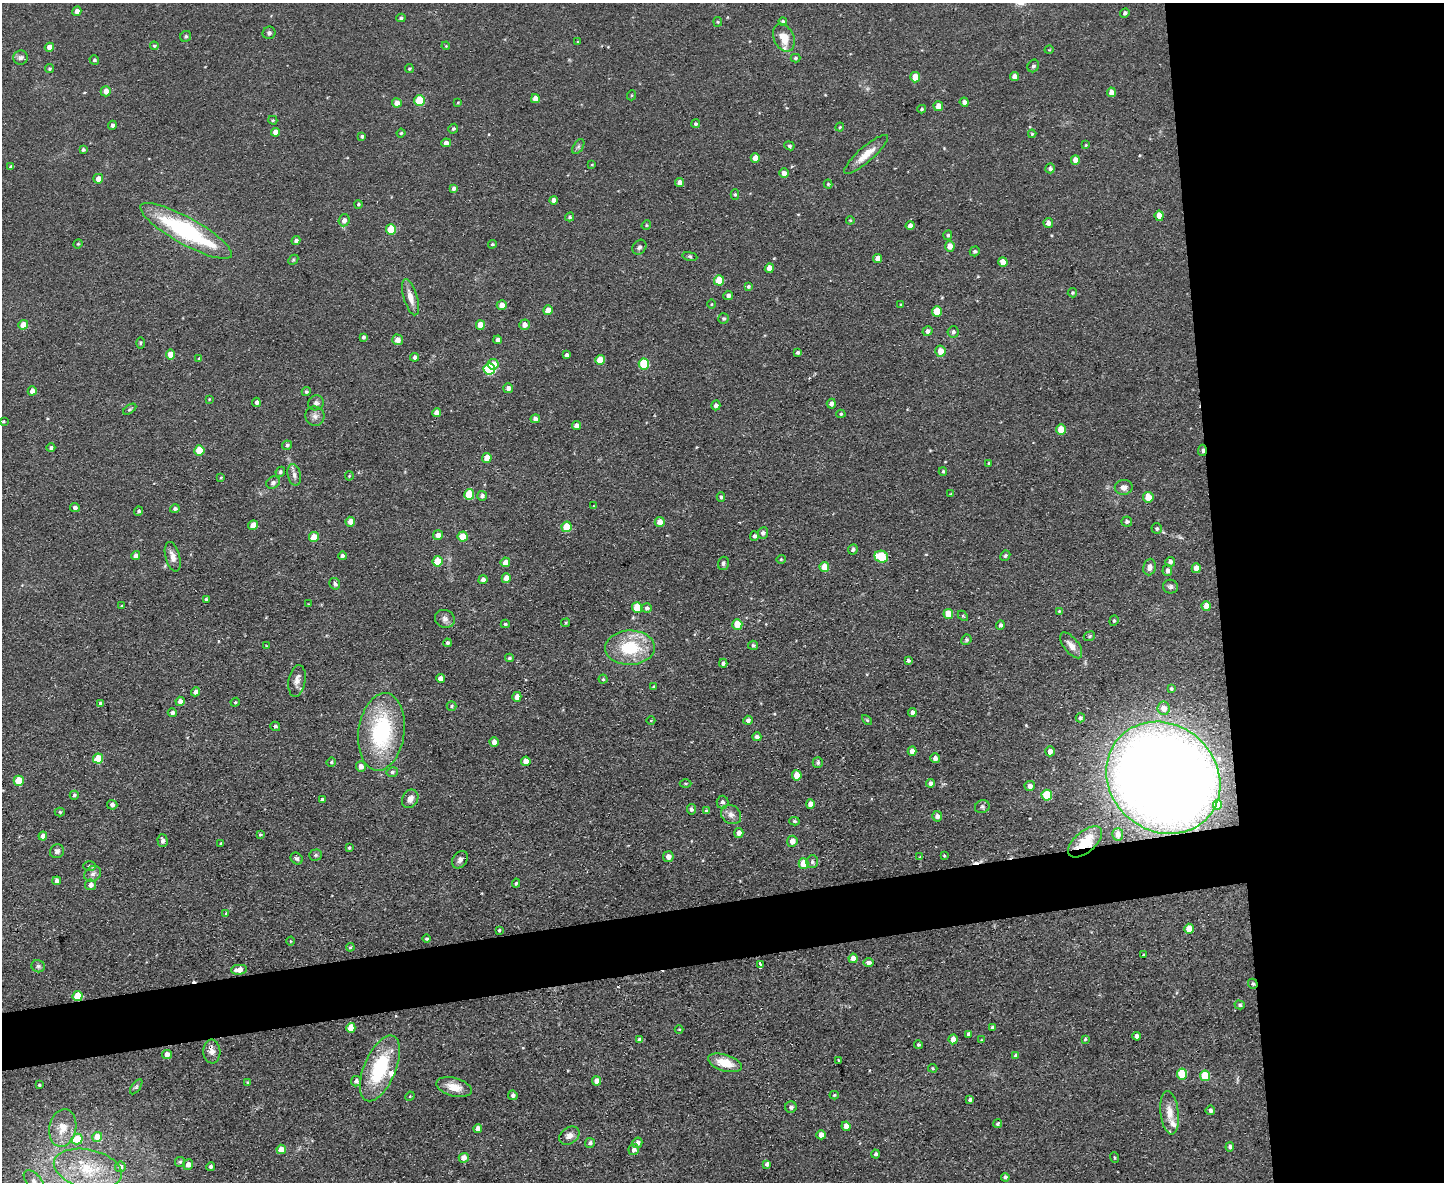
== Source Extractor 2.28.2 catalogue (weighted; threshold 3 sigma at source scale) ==
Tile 6 of 3 x 4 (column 3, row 2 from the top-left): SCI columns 3122-4563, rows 2359-3538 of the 4693 x 4717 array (HDU 1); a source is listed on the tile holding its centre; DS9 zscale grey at full resolution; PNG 1446 x 1184 px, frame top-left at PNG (2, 3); each listed source drawn as its Kron ellipse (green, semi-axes under 4 px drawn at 4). Shown black and unused: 20% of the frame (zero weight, under 2 of 3 exposures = <1% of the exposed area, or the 3 px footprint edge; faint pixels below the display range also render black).
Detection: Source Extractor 2.28.2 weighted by HDU 2 'WHT'; one run over the whole footprint, this tile lists its part. Background 0.0555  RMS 0.0087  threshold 0.039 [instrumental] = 3 sigma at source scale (4.5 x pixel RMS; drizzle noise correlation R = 1.50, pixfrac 1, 0.05/0.05 arcsec/px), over >= 5 px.
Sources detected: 358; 3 cosmic-ray / hot-pixel residue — neither listed nor drawn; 6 inside a brighter listed object's ellipse — not listed separately; the other 349 listed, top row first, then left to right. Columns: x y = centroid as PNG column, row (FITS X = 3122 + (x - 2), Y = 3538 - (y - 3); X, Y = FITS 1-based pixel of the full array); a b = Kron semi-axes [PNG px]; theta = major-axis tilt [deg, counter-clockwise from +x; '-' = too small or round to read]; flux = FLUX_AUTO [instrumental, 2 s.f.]
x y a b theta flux
77 11 5 4 - 4.7
1125 13 5 4 - 2
401 18 4 4 - 1.6
718 22 5 4 - 1
783 22 4 4 - 1.7
269 33 6 6 - 2.2
186 36 6 5 - 1.5
784 38 15 10 -66 13
578 42 4 3 - 0.7
154 46 4 3 - 1.1
446 46 4 3 - 0.76
49 47 4 4 - 6.9
1049 50 5 3 - 0.68
20 58 7 7 - 2.7
795 58 5 4 - 1.6
94 60 5 4 - 1.3
1033 66 6 5 - 2.3
49 69 4 4 - 1.3
409 69 4 4 - 1.2
915 77 5 5 - 14
1015 77 4 4 - 5.8
106 91 5 5 - 6
1111 92 5 4 - 5.9
632 95 5 3 - 0.78
535 99 4 4 - 6.8
419 101 5 5 - 33
964 102 4 4 - 3.2
397 103 5 4 - 6
458 103 4 3 - 0.89
938 106 5 5 - 7.7
922 109 4 3 - 1
273 120 4 3 - 0.98
695 124 4 4 - 1.3
112 125 4 4 - 2.3
840 127 4 3 - 1
453 129 5 4 - 1.5
275 132 4 4 - 5.5
401 133 4 4 - 1.1
1032 134 4 4 - 1.1
362 136 4 4 - 1.3
446 143 5 4 - 4.5
1086 145 3 3 - 0.99
789 146 5 4 - 1.5
578 147 8 5 58 1.9
83 149 4 3 - 1.7
866 154 28 7 41 13
755 158 4 4 - 8.1
1075 160 5 4 - 7.4
592 164 4 3 - 0.66
11 167 4 4 - 2.2
1050 168 5 5 - 1.9
784 173 5 5 - 4.2
98 179 5 5 - 6.6
679 182 4 4 - 4.4
828 184 4 4 - 0.98
454 188 4 4 - 2
735 194 5 4 - 1.4
554 200 4 4 - 3
358 204 4 4 - 1.2
1159 216 5 4 - 8.4
570 217 5 4 - 1.3
344 220 6 5 - 4.1
850 220 4 4 - 0.88
1048 223 5 4 - 4
646 225 5 4 - 1
910 226 4 4 - 4.2
391 229 5 5 - 28
186 231 52 13 -29 110
948 235 5 4 - 1.6
296 241 4 4 - 2.2
78 244 5 4 - 1
492 244 4 3 - 1
950 246 5 5 - 7.4
639 247 8 6 52 2.4
975 251 5 4 - 1.6
690 256 8 4 -9 1.4
878 258 4 4 - 7.4
293 260 6 4 46 1.2
1003 262 5 4 - 8.9
769 268 5 4 - 5.9
719 280 5 5 - 21
748 286 4 4 - 1.4
1072 293 5 5 - 1.3
728 295 5 4 - 2.3
410 297 19 7 -74 8.3
711 304 4 3 - 0.73
502 305 5 5 - 6
901 305 4 3 - 1.1
548 310 5 4 - 11
937 311 5 5 - 18
724 318 5 5 - 1.6
23 325 5 4 - 11
480 325 5 4 - 9.9
524 325 5 5 - 4.3
928 331 5 5 - 2.9
953 332 5 5 - 2.3
363 337 3 3 - 1.7
397 340 5 5 - 5.4
498 340 4 4 - 4
140 343 6 3 88 0.97
940 351 5 5 - 8.6
798 352 4 3 - 1.5
170 354 5 4 - 11
567 355 4 3 - 2.3
414 357 4 4 - 2.2
199 359 4 3 - 1.6
600 360 5 5 - 14
493 364 6 5 - 9.7
644 364 5 5 - 36
489 369 6 5 - 65
508 388 5 5 - 3.8
32 391 4 4 - 5.1
306 392 4 4 - 1.5
209 399 3 3 - 0.66
256 402 4 4 - 2.6
316 403 8 7 - 3
831 404 5 4 - 3
716 405 5 4 - 3.2
130 409 7 4 35 1.4
437 413 4 4 - 5.9
841 414 4 4 - 1.2
315 416 10 9 - 4.2
535 419 4 4 - 3.2
3 421 3 3 - 0.91
576 426 4 4 - 3.9
1061 430 5 5 - 13
287 445 5 4 - 2
51 448 4 4 - 1.9
199 450 5 5 - 24
1202 450 6 3 85 2
487 458 5 5 - 12
989 463 4 3 - 0.83
943 471 4 3 - 1.3
280 472 5 4 - 1.7
294 475 11 6 -77 3.5
349 476 4 4 - 1
221 477 4 3 - 1
273 483 7 6 - 2.1
1124 487 9 7 10 5.3
469 494 5 5 - 27
951 494 3 3 - 0.67
482 496 5 5 - 2.5
721 497 4 4 - 1.5
1148 497 5 5 - 12
594 506 4 2 - 0.62
75 508 5 4 - 2.6
175 509 5 4 - 2.5
139 511 4 4 - 1.7
1127 521 5 5 - 2.2
350 522 5 4 - 6.5
660 522 5 5 - 6.4
253 525 5 4 - 10
567 527 5 5 - 23
1157 529 5 5 - 1.8
763 533 5 5 - 2.8
438 535 5 4 - 5.1
754 536 5 4 - 2.1
314 537 5 5 - 16
463 537 5 5 - 18
853 549 5 4 - 2
136 556 4 4 - 5.1
342 556 4 4 - 2
1005 556 5 4 - 1.6
173 557 15 7 -75 6.6
881 557 7 6 - 34
781 559 4 4 - 0.98
438 561 5 5 - 19
505 562 5 4 - 6
1170 562 5 5 - 2.8
723 563 6 5 - 2.3
824 567 5 5 - 12
1149 567 8 6 82 3.6
1196 568 5 4 - 7.9
1167 570 6 5 - 3.3
506 578 5 4 - 7.4
483 580 5 4 - 2.9
335 584 6 5 - 1.7
1170 587 7 7 - 2.4
206 599 3 3 - 1.1
309 604 4 3 - 0.63
122 606 4 3 - 0.96
1206 606 5 4 - 10
637 608 5 5 - 24
647 608 5 5 - 2.3
1059 611 4 4 - 0.82
948 614 5 5 - 14
963 616 6 4 -45 1.1
445 619 10 9 - 4.1
1114 621 5 4 - 1.3
566 623 4 3 - 0.88
505 624 4 4 - 1.3
737 624 5 5 - 16
1000 625 5 4 - 2.4
1089 636 6 4 22 1.2
966 640 5 5 - 1.7
447 643 4 4 - 1.7
753 645 5 4 - 1.7
1071 645 15 7 -52 6.5
266 646 3 3 - 0.75
630 648 25 17 1 42
509 658 4 3 - 1.6
908 661 4 3 - 1.8
723 663 4 4 - 2
441 678 4 4 - 4.6
603 679 4 4 - 1.4
297 681 16 8 80 5.8
654 687 4 4 - 1.1
1171 689 4 3 - 1.5
195 692 5 4 - 3.7
517 697 5 4 - 5.5
180 701 5 4 - 4.9
235 702 5 4 - 0.95
100 703 4 4 - 1.6
451 706 5 4 - 1.4
1164 708 7 6 - 7
172 713 4 4 - 2.8
912 713 4 4 - 3
1080 718 4 4 - 1.8
651 720 4 3 - 0.66
748 720 5 4 - 2.9
867 720 6 3 -45 1.1
275 726 5 4 - 1.7
381 732 39 23 82 90
757 737 4 4 - 2.9
494 742 4 4 - 4.5
912 751 4 4 - 5.8
1050 751 5 4 - 4.8
935 758 5 4 - 3.5
98 759 5 5 - 24
526 761 5 4 - 7.8
331 762 5 4 - 1.3
818 763 5 5 - 1.9
361 766 5 5 - 4.8
392 772 6 4 15 1.8
797 775 5 5 - 14
1163 778 60 53 -41 1700
19 781 5 5 - 21
685 783 6 3 0 0.99
931 783 4 4 - 3.3
1030 786 5 5 - 4.5
74 795 5 4 - 1.4
1047 795 5 5 - 32
322 799 4 3 - 1.7
410 799 10 7 59 5.2
722 802 6 6 - 2.7
810 804 4 4 - 4.6
112 805 5 5 - 2.8
1217 805 5 4 - 12
982 807 7 6 - 2
691 809 5 4 - 2.3
706 810 4 4 - 1.5
60 812 5 4 - 1.3
731 815 11 9 -39 5
937 816 5 5 - 3.7
794 821 5 4 - 1.5
739 833 5 4 - 4.8
260 834 4 3 - 0.97
1118 834 6 5 - 3.7
43 836 4 4 - 5.3
162 841 6 5 - 3.1
792 841 5 5 - 7.1
1085 842 20 10 41 17
221 843 4 3 - 0.72
349 848 4 3 - 1.4
57 851 7 6 - 2.6
316 855 6 5 - 1.4
944 856 3 3 - 0.84
668 857 5 5 - 5.7
920 857 4 3 - 0.97
297 859 6 5 - 2.1
460 860 9 7 55 3.4
812 862 6 6 - 2.4
803 863 5 5 - 17
89 866 6 5 - 1.5
93 874 9 7 36 3.5
57 881 4 4 - 3.9
516 883 4 4 - 1.2
90 885 5 5 - 4.8
226 913 4 4 - 1.2
1189 929 5 5 - 16
499 930 3 3 - 1.1
426 939 4 4 - 1.1
291 941 4 3 - 0.67
350 947 4 3 - 1.1
1143 955 3 2 - 0.61
853 958 4 4 - 6.4
869 962 5 4 - 3.3
760 965 4 3 - 12
38 966 7 6 - 2
239 970 8 5 6 7.9
1253 984 5 4 - 1.4
78 996 5 5 - 23
1240 1005 5 4 - 1.6
992 1027 3 3 - 2
351 1028 5 4 - 12
679 1029 4 3 - 0.68
969 1034 4 4 - 2.5
1137 1036 4 4 - 3.8
953 1039 5 4 - 5.3
1085 1039 4 3 - 0.94
640 1040 4 4 - 3
981 1040 4 2 - 0.62
919 1045 4 4 - 1.5
212 1052 12 8 -86 5.9
167 1054 5 4 - 6.4
1016 1056 4 3 - 2.9
839 1060 3 2 - 0.73
725 1063 17 8 -17 18
380 1068 35 16 67 59
933 1068 4 3 - 1
1182 1074 5 5 - 31
1205 1076 5 5 - 25
356 1081 5 5 - 2.7
596 1081 4 4 - 6.2
248 1083 4 3 - 1.6
39 1085 4 3 - 1.3
136 1087 8 4 54 1.7
454 1087 18 9 -16 11
513 1095 5 4 - 2.7
834 1095 4 4 - 1
410 1096 5 4 - 0.85
970 1100 4 3 - 2.1
791 1107 6 5 - 2.7
1210 1110 5 5 - 3
1170 1113 22 9 -84 11
998 1124 4 4 - 1.5
846 1126 5 4 - 5.9
63 1128 19 13 78 13
478 1129 4 4 - 4.8
821 1135 4 4 - 6.6
569 1136 11 8 36 4.9
97 1137 5 5 - 11
77 1139 5 5 - 20
590 1143 5 4 - 2.6
637 1143 5 5 - 4.2
1230 1147 4 4 - 2.1
281 1149 4 4 - 8.8
634 1150 5 5 - 3.9
876 1154 4 4 - 1.9
464 1158 5 5 - 6.6
1114 1158 5 2 - 0.86
180 1162 5 5 - 1.4
767 1164 4 3 - 2.5
188 1165 5 5 - 5
120 1167 5 5 - 3.3
211 1167 4 4 - 2.2
88 1169 34 19 -13 39
1005 1177 4 4 - 1.9
34 1181 13 7 -50 5.4
Overlapping masked pixels (flux is a lower limit): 7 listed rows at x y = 1202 450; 1163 778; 1085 842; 760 965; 1253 984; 78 996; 212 1052
Isophote crosses this tile's border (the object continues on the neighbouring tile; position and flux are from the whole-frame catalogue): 1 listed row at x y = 34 1181